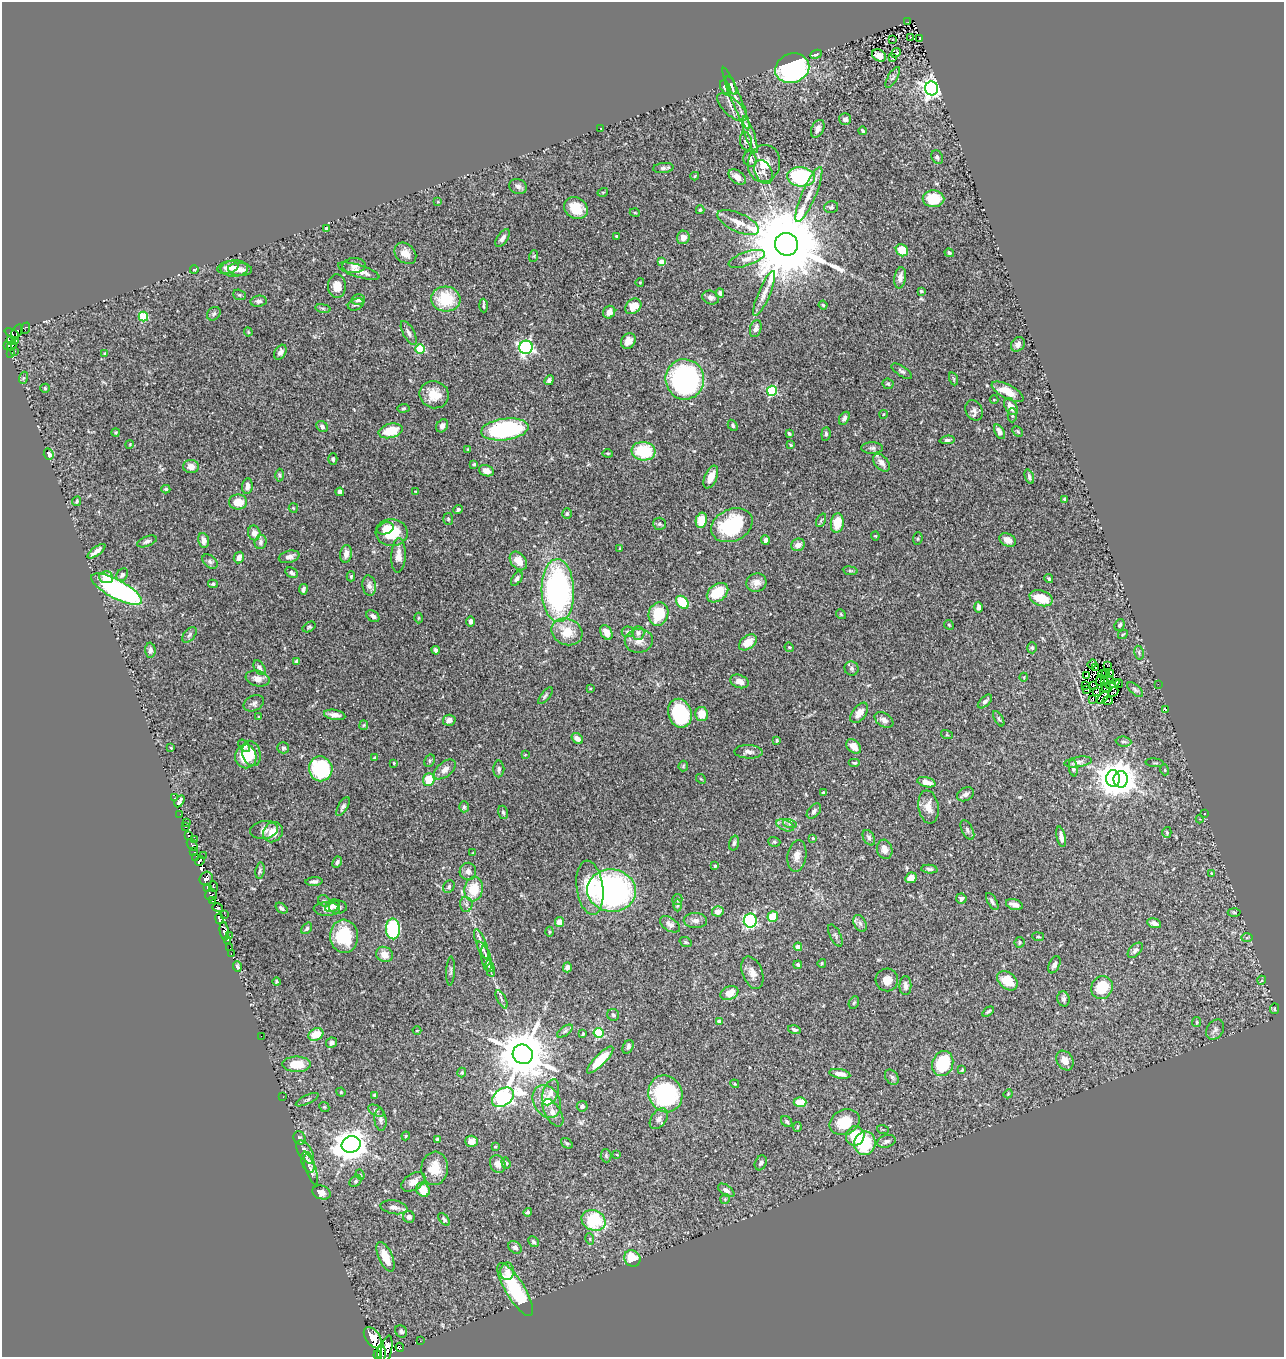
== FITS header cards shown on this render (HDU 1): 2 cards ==
NAXIS1  =                 1282
NAXIS2  =                 1355

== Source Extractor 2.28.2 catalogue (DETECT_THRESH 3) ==
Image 1282 x 1355 px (HDU 1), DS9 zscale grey, 1 PNG px = 1 image px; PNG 1286 x 1359 px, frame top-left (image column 1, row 1355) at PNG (2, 2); each listed source drawn as its Kron ellipse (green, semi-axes under 4 px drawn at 4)
Background 0.472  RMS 0.034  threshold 0.101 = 3 sigma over >= 5 px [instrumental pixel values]
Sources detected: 495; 10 with non-positive FLUX_AUTO (blend fragments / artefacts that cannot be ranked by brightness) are neither listed nor drawn; the other 485 listed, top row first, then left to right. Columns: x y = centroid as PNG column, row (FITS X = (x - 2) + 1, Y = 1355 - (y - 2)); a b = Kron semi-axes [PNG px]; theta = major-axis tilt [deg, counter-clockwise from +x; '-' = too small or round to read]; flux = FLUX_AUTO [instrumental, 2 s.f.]
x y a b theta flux
908 22 3 2 - 3.2
910 37 3 2 - 3.8
892 39 3 2 - 1.9
920 39 3 2 - 1.3
896 53 5 4 - 41
816 54 6 4 25 4.3
879 55 7 5 -31 16
893 58 3 3 - 32
792 68 17 14 20 460
893 77 12 5 59 5.8
731 85 10 4 -66 5.5
725 87 7 4 -62 23
932 88 7 6 - 1300
736 98 33 5 -68 21
732 107 19 8 -42 19
845 119 6 6 - 6.9
601 128 3 2 - 1.4
818 129 9 6 65 13
862 131 4 3 - 3.6
750 135 19 4 -71 14
746 141 9 6 -81 12
937 157 7 5 -59 5.6
750 159 7 6 - 12
764 163 18 16 76 46
663 168 10 5 5 6.1
764 172 13 8 -64 16
695 176 4 3 - 2.9
737 177 10 6 -39 14
801 177 14 9 -6 200
518 187 9 7 -26 7.6
603 192 5 3 - 2.1
809 194 30 7 67 29
933 199 11 8 -1 60
438 202 4 3 - 1.5
831 207 7 5 13 4.8
576 208 12 10 -31 46
700 210 4 3 - 3.3
635 213 5 3 - 1.9
738 222 22 9 -24 27
326 229 4 4 - 12
617 236 3 3 - 3
683 237 7 6 - 14
502 238 10 5 54 8.3
786 244 11 11 - 41000
902 250 6 5 - 42
405 253 12 9 -42 19
949 253 5 3 - 4.5
534 256 6 4 71 2.4
747 259 19 7 19 16
661 262 4 4 - 32
354 266 11 7 4 11
228 268 11 6 13 13
234 268 14 8 1 17
240 269 12 6 -3 14
194 270 4 2 - 1.5
359 271 21 6 -17 19
900 278 11 5 82 13
640 282 4 3 - 1.7
337 286 12 9 -85 22
921 291 3 3 - 2.3
720 293 5 4 - 4.5
764 293 24 6 67 19
239 295 6 5 - 3.3
711 298 8 6 -19 8
446 299 14 12 -5 87
358 300 6 5 - 9.6
259 301 8 5 10 8
356 304 8 5 23 6.1
823 305 4 4 - 3
483 306 7 2 -88 3.2
633 306 9 7 43 35
323 308 8 4 -9 3.7
609 312 6 6 - 11
214 314 7 6 - 4.9
143 317 5 4 - 100
26 328 6 4 70 2.9
756 329 9 5 75 10
17 332 8 4 56 0.94
248 332 4 4 - 2.6
12 333 7 4 -23 95
409 333 13 5 -62 8.6
11 340 5 3 - 31
16 341 3 2 - 27
628 341 8 7 - 18
1018 344 8 6 50 12
7 345 3 3 - 0.95
12 346 5 3 - 44
526 347 7 6 - 510
420 349 4 4 - 110
15 351 2 2 - 6.1
280 352 8 5 59 10
11 353 4 3 - 88
105 353 4 3 - 2.2
902 371 12 5 -34 6
23 378 6 4 71 3.1
685 379 20 19 - 450
954 379 7 4 -71 2.8
549 380 5 4 - 6
888 384 5 5 - 3.2
45 388 5 4 - 2.5
772 391 5 5 - 210
1008 392 17 7 -27 44
434 395 15 13 -21 39
994 400 4 4 - 2.1
1011 407 9 5 -61 22
404 408 6 4 8 2.7
974 410 10 8 -66 9.3
884 414 4 3 - 1.7
1012 415 7 4 -89 4.1
844 418 7 4 59 7.6
733 425 6 4 -60 3.7
442 426 7 5 57 11
322 427 6 5 - 6.6
505 429 24 10 7 290
390 431 12 7 15 56
1018 431 6 3 -45 2.7
116 432 4 4 - 3.2
999 432 8 4 -61 13
789 433 3 3 - 4.4
826 434 7 4 85 4.6
947 440 8 4 4 5
130 444 4 3 - 2
791 445 3 2 - 2.1
872 448 11 6 0 7
468 449 4 3 - 2
643 451 12 9 -6 110
608 453 5 3 - 2.6
49 454 6 5 - 10
333 459 5 4 - 5.2
881 463 10 6 -50 14
474 464 3 2 - 2.1
191 467 8 6 -9 15
486 471 7 5 -16 15
279 475 6 4 -89 3.1
711 477 12 6 67 23
1029 477 7 4 -71 6
247 486 7 5 83 14
166 489 4 4 - 3.2
416 491 4 2 - 1.9
340 492 4 4 - 7.9
1065 499 3 3 - 5.5
77 501 5 3 - 3.2
238 502 9 7 0 32
293 508 5 4 - 2.5
458 510 5 4 - 3.6
567 514 5 4 - 4.1
448 519 6 5 - 3.4
701 520 8 5 78 50
821 520 7 4 65 3.4
837 523 10 6 82 43
659 524 6 6 - 4.6
732 525 21 16 24 170
385 528 8 5 21 14
254 533 7 6 - 16
392 533 16 13 -3 76
875 536 4 4 - 2.2
918 539 6 4 85 3
203 540 7 5 -75 14
765 540 4 4 - 9.2
1008 540 9 6 -26 15
147 541 10 5 21 6.1
261 542 7 6 - 6.4
798 545 7 6 - 13
620 549 3 2 - 2.4
96 551 11 3 36 11
346 554 9 6 82 14
398 555 17 7 88 17
239 557 6 5 - 11
289 557 10 6 14 12
210 561 8 6 -40 6.1
518 561 10 7 -50 28
850 571 7 3 -8 3.4
291 573 7 4 -29 5.8
122 575 7 5 54 5.9
351 576 5 4 - 3
106 577 7 6 - 44
517 579 8 4 57 7.5
1049 579 4 4 - 4.3
756 583 10 9 - 18
213 584 5 4 - 3.3
369 586 10 7 -82 9.7
116 589 28 9 -28 410
303 589 5 3 - 5.4
558 591 31 16 -88 590
718 593 12 8 37 68
1041 598 12 7 -18 50
682 602 7 5 -47 76
979 607 5 3 - 7
658 614 12 9 73 76
841 614 5 4 - 2.7
373 616 7 5 -36 7.8
419 618 5 3 - 1.9
471 622 5 4 - 8
949 625 5 4 - 2.3
1120 625 6 5 - 5.3
309 627 7 4 31 3.7
567 632 16 13 -24 53
606 632 8 5 -60 16
628 632 6 5 - 4.1
638 633 7 6 - 6.3
1123 634 5 2 - 2.1
189 635 9 5 50 5.2
639 641 14 12 8 17
748 642 10 6 37 30
789 647 5 4 - 2.4
1032 648 5 4 - 3.3
150 650 7 5 -87 6.4
436 650 4 3 - 4.8
1139 653 7 4 -80 4
297 661 4 3 - 4.1
1092 664 5 3 - 11
1107 665 2 2 - 1.9
1095 667 4 3 - 1.5
260 668 8 5 -57 5.1
852 668 7 7 - 5.3
1106 673 3 2 - 1.9
1102 674 4 2 - 2.6
1110 674 2 2 - 1.2
1087 675 4 2 - 2.3
1024 677 4 3 - 1.5
258 679 12 7 -12 16
1100 680 6 3 63 2.8
1111 680 3 2 - 1.7
739 681 9 6 -20 16
1105 681 2 2 - 0.96
1113 684 7 4 21 2
1119 684 4 2 - 2
1158 684 2 2 - 8.4
1085 685 3 2 - 1.5
1093 686 3 2 - 1.6
590 688 4 2 - 1.9
1106 688 5 4 - 0.54
1087 690 4 2 - 0.8
1135 690 9 5 -42 4.8
1096 692 3 2 - 2.3
1113 692 5 2 - 3.2
545 696 10 4 50 4.6
1103 697 7 4 46 4.7
1093 699 3 2 - 1.2
985 701 9 5 43 7.1
1108 701 5 3 - 3.7
254 703 11 7 26 8.2
1165 709 3 2 - 1.9
680 713 15 11 -70 160
859 713 12 6 52 20
702 714 7 6 - 29
335 715 11 5 -10 14
259 717 4 4 - 2.6
999 719 8 3 -60 3.7
449 720 6 5 - 11
884 720 10 6 -32 11
364 725 5 4 - 2.4
947 735 6 3 -17 2.2
577 738 6 4 -36 14
777 740 3 3 - 4.2
1124 742 8 5 -6 5
244 746 7 4 -49 13
854 746 8 6 -44 18
171 748 3 3 - 1.7
283 748 6 5 - 5.1
748 752 14 6 -2 11
251 753 13 9 -75 23
525 755 3 3 - 1.4
246 756 12 10 -89 53
374 758 3 2 - 1.9
430 761 6 5 - 3.7
1078 762 14 5 9 9
394 763 3 3 - 2.1
855 763 6 4 0 3.2
1155 763 9 2 -4 2.5
683 766 5 5 - 2.7
1073 768 8 4 -80 8.8
321 769 12 11 - 160
445 769 13 7 39 13
499 769 8 5 90 5.8
1165 770 5 3 - 2.3
1113 778 8 7 - 3300
701 779 5 4 - 2.6
1121 779 8 7 - 2300
429 780 6 6 - 47
926 782 9 5 -14 23
823 793 4 3 - 3
965 794 9 6 28 7.4
175 798 3 2 - 8
180 801 6 4 59 7.3
343 807 10 5 59 6.3
464 807 5 4 - 3.7
928 807 17 10 -81 23
814 811 9 5 47 6.7
503 812 6 5 - 4
1205 813 2 2 - 2.1
180 814 2 2 - 4.4
1200 819 4 4 - 2.1
186 822 3 2 - 2.9
790 824 7 4 -18 5.3
785 825 9 5 -23 8.7
186 827 3 2 - 4
264 830 14 9 7 12
967 830 10 5 -62 6.6
273 832 11 9 49 30
1167 832 5 4 - 4
188 835 3 2 - 6.2
1061 837 10 4 -78 11
813 838 4 4 - 2.2
869 838 8 5 -60 6.4
194 840 3 2 - 21
774 842 6 5 - 3.7
734 843 7 4 75 4.6
192 845 6 4 -52 5.3
885 849 9 7 -75 16
194 852 2 2 - 22
473 853 4 3 - 1.9
204 856 2 2 - 15
797 856 16 9 81 20
196 857 3 2 - 19
200 861 5 3 - 280
337 862 6 4 64 5.9
715 866 3 3 - 4.3
929 869 8 4 -6 4.8
260 871 8 4 82 4.1
468 871 8 8 - 11
1211 873 4 3 - 1.7
911 878 6 5 - 17
206 879 7 6 - 240
314 881 8 4 5 6.8
214 886 6 3 -67 32
449 887 7 5 58 4.9
207 888 4 3 - 23
590 888 27 13 -82 81
474 889 12 9 78 56
611 891 24 21 -7 600
211 895 6 5 - 180
961 898 5 5 - 6.6
677 899 5 5 - 4.1
213 901 4 2 - 7.1
324 901 6 5 - 4.5
992 901 9 4 -60 6
466 904 7 6 - 7.4
677 905 6 4 -90 3.5
1014 905 8 5 -16 14
332 906 8 5 34 7.8
338 907 9 6 -2 9.1
218 908 5 3 - 130
281 908 7 4 -37 5.8
327 909 13 6 -1 16
718 911 6 5 - 15
1234 912 6 4 -2 3.1
225 915 2 2 - 4.8
773 916 5 5 - 47
219 919 5 4 - 260
695 920 11 7 -2 11
750 920 7 6 - 300
559 922 5 4 - 16
860 923 9 6 -63 7.1
1154 923 7 4 -18 11
670 924 11 6 -33 9.8
307 928 6 4 52 4.3
393 929 10 7 -89 200
224 931 9 4 -82 28
550 932 5 3 - 2.2
835 935 12 5 -64 6.1
230 936 3 2 - 4.9
344 936 17 14 -85 110
1038 937 6 3 -8 2.2
1247 938 6 4 2 3
228 940 3 2 - 15
686 942 6 4 -20 3
1020 942 5 5 - 3.8
481 944 16 5 -69 11
798 947 4 4 - 23
230 948 3 2 - 2.5
1135 950 9 5 47 6.8
483 951 10 3 -58 4.2
231 954 3 3 - 3.8
385 954 8 7 - 21
486 959 13 4 -80 7.6
822 963 4 4 - 3
798 965 4 4 - 4.4
1054 965 9 5 64 8.2
489 966 6 4 -81 3.3
237 967 5 3 - 5.5
567 967 5 4 - 11
491 970 6 4 -81 4.8
451 971 14 3 88 4.9
752 973 17 10 -70 19
887 980 11 11 - 21
1262 980 4 3 - 2.1
1007 981 11 8 -39 47
276 982 4 3 - 2.7
905 986 9 6 -89 9.2
1102 987 12 10 62 67
729 993 9 6 23 30
501 999 10 4 -63 5.2
1063 999 7 6 - 5.6
854 1003 6 5 - 3.5
1275 1009 5 3 - 2.4
988 1012 6 3 34 3.4
613 1015 6 6 - 4.6
719 1021 4 4 - 13
1197 1022 5 4 - 2.5
794 1030 6 4 -15 4.7
1215 1030 11 8 56 8.4
417 1031 4 3 - 1.5
565 1031 9 4 36 5.6
599 1033 5 5 - 150
316 1034 8 6 25 46
583 1034 4 3 - 2.5
261 1036 2 2 - 24
331 1043 5 5 - 6.3
628 1047 7 5 63 6.4
523 1054 10 9 - 12000
600 1060 18 5 46 62
1065 1060 10 8 -58 20
296 1064 14 8 0 48
943 1064 13 10 69 140
962 1070 4 3 - 2.6
462 1073 5 4 - 3.2
840 1074 10 4 -10 13
892 1077 8 6 -55 5.2
735 1084 4 3 - 2.2
341 1092 5 4 - 2.4
551 1092 13 7 69 14
665 1094 19 17 -66 230
1008 1094 5 3 - 2
375 1095 4 3 - 3.9
283 1097 3 2 - 1.8
503 1097 12 8 35 860
307 1100 12 4 26 4.6
547 1101 17 13 -61 44
800 1102 6 5 - 58
582 1106 5 5 - 6.5
324 1107 5 4 - 2.8
376 1111 8 5 -29 5.2
553 1113 15 7 -59 15
659 1119 12 7 54 13
380 1120 11 6 -84 7.8
787 1122 6 5 - 4.3
844 1122 15 12 25 57
797 1127 5 3 - 2.3
883 1130 6 4 -18 2.4
406 1136 4 3 - 2.1
855 1136 10 9 - 58
299 1138 7 6 - 4.1
438 1139 4 4 - 9
471 1141 6 5 - 14
886 1141 9 6 17 8.8
567 1143 6 4 -39 3.3
865 1143 12 10 73 110
351 1144 9 8 - 3600
495 1147 3 3 - 2.2
305 1152 13 6 -58 18
617 1155 3 2 - 1.6
606 1156 6 5 - 3.9
308 1162 11 6 -69 10
506 1163 6 4 -72 4
761 1163 8 5 64 7.1
498 1164 9 7 -66 16
435 1168 16 13 84 42
311 1170 16 5 -72 7.9
360 1175 5 4 - 2.7
355 1181 7 5 42 4.5
413 1182 13 8 32 19
423 1190 7 6 - 34
726 1190 9 5 -34 11
321 1192 9 6 -17 11
725 1199 5 5 - 2.6
394 1207 13 6 -10 13
528 1212 4 4 - 3.9
409 1217 6 6 - 8.2
444 1219 7 4 -49 3.9
594 1220 12 10 -24 130
590 1239 6 3 -72 2.9
533 1242 6 5 - 4.8
515 1247 7 5 -44 8.9
385 1257 16 7 -66 40
632 1258 9 7 -48 49
507 1271 9 7 88 13
515 1290 30 9 -59 160
401 1331 6 5 - 6.1
373 1338 12 7 -53 1000
420 1341 2 2 - 3.2
400 1347 4 2 - 48
386 1350 14 5 79 290
382 1353 8 3 90 88
378 1355 4 4 - 120
At the frame edge (FLAGS 8, measured only in part): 2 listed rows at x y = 382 1353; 378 1355
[10 non-positive-flux detections neither listed nor drawn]